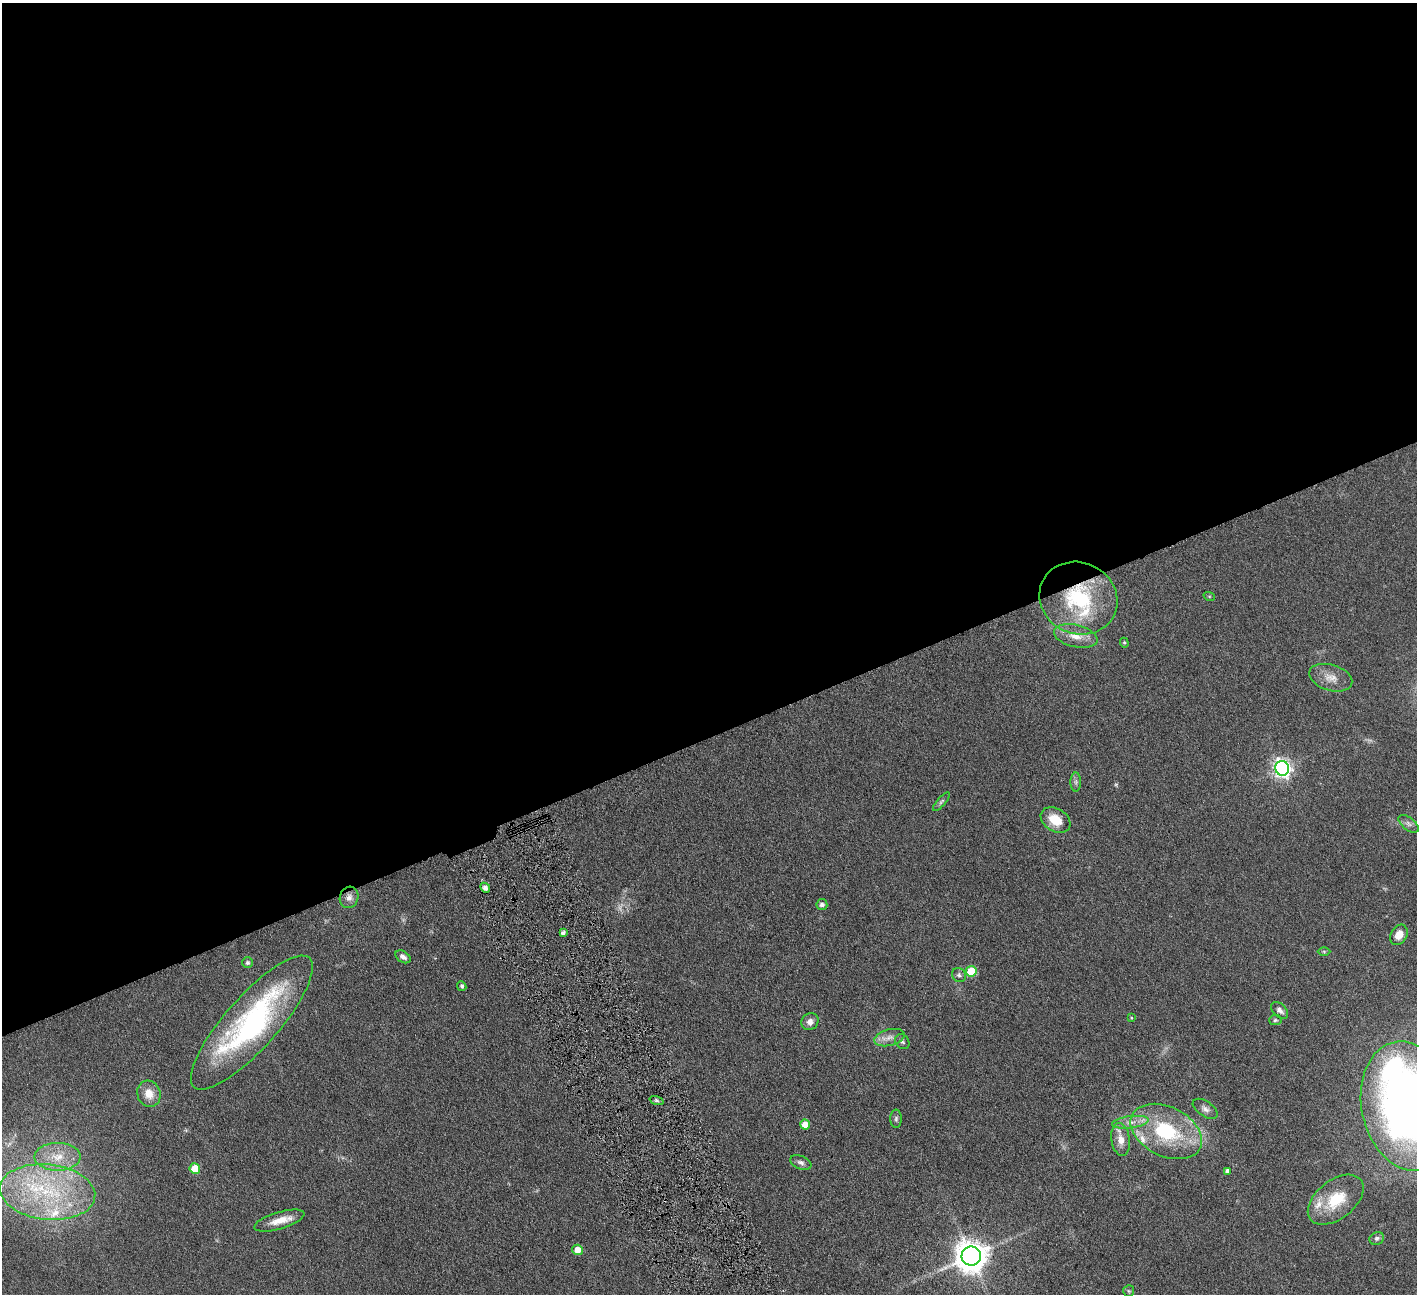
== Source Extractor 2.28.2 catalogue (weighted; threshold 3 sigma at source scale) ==
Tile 2 of 4 x 4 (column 2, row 1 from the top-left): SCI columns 1419-2833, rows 4173-5464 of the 5666 x 5629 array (HDU 1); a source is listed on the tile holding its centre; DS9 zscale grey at full resolution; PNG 1419 x 1296 px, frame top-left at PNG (2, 3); each listed source drawn as its Kron ellipse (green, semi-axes under 4 px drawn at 4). Shown black and unused: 57% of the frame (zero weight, under 4 of 8 exposures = <1% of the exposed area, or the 3 px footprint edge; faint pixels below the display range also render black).
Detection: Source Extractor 2.28.2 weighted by HDU 2 'WHT'; one run over the whole footprint, this tile lists its part. Background 0.128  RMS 0.0061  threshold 0.0249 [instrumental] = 3 sigma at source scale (4.09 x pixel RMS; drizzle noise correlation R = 1.36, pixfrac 0.8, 0.05/0.05 arcsec/px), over >= 5 px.
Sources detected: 56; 2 too faint to see at this stretch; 1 inside a brighter object's white glare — neither listed nor drawn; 5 inside a brighter listed object's ellipse — not listed separately; the other 48 listed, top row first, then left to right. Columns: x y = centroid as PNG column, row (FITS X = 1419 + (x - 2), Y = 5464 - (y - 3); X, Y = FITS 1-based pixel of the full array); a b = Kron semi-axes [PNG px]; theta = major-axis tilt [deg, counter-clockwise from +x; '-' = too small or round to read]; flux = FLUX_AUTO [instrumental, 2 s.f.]
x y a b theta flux
1209 596 6 3 -18 0.6
1078 598 40 35 -25 52
1076 636 22 11 -13 8.3
1124 643 5 4 - 0.68
1331 678 22 13 -17 6.9
1282 768 7 7 - 230
1076 782 9 5 -90 1.5
941 802 12 4 49 1.4
1056 820 16 11 -32 11
1409 824 12 6 -39 2.1
485 888 5 4 - 1.7
349 897 11 9 73 3
822 905 5 5 - 2.2
563 933 4 4 - 1.9
1399 935 11 8 61 5.5
1324 951 6 4 -1 0.72
403 957 8 5 -34 2.2
247 963 5 5 - 1
971 971 5 5 - 18
959 975 7 6 - 1.4
462 986 5 4 - 1.3
1280 1010 10 6 -43 2.6
1131 1018 4 2 - 0.42
1275 1020 6 5 - 0.9
810 1022 9 8 - 3.2
252 1023 87 26 48 120
889 1038 15 8 15 4.1
902 1042 8 6 -51 1.5
149 1094 13 11 -73 7.4
657 1101 7 3 -19 0.96
1408 1106 65 46 -78 440
1205 1109 14 7 -34 2.7
896 1119 9 5 89 1.4
1130 1122 18 6 7 4.5
805 1124 5 5 - 8
1166 1131 38 24 -26 47
1121 1140 16 9 -81 5.9
57 1157 23 14 0 13
801 1162 11 6 -22 2
195 1169 5 5 - 12
1228 1171 4 4 - 2.3
47 1192 48 27 -6 61
1336 1200 32 19 38 22
279 1221 26 8 17 7.6
1377 1238 7 6 - 1.5
578 1250 5 5 - 7.3
971 1256 9 9 - 1000
1129 1291 6 5 - 0.91
Overlapping masked pixels (flux is a lower limit): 1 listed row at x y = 1078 598
Isophote crosses this tile's border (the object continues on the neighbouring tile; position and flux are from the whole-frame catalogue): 1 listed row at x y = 1408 1106